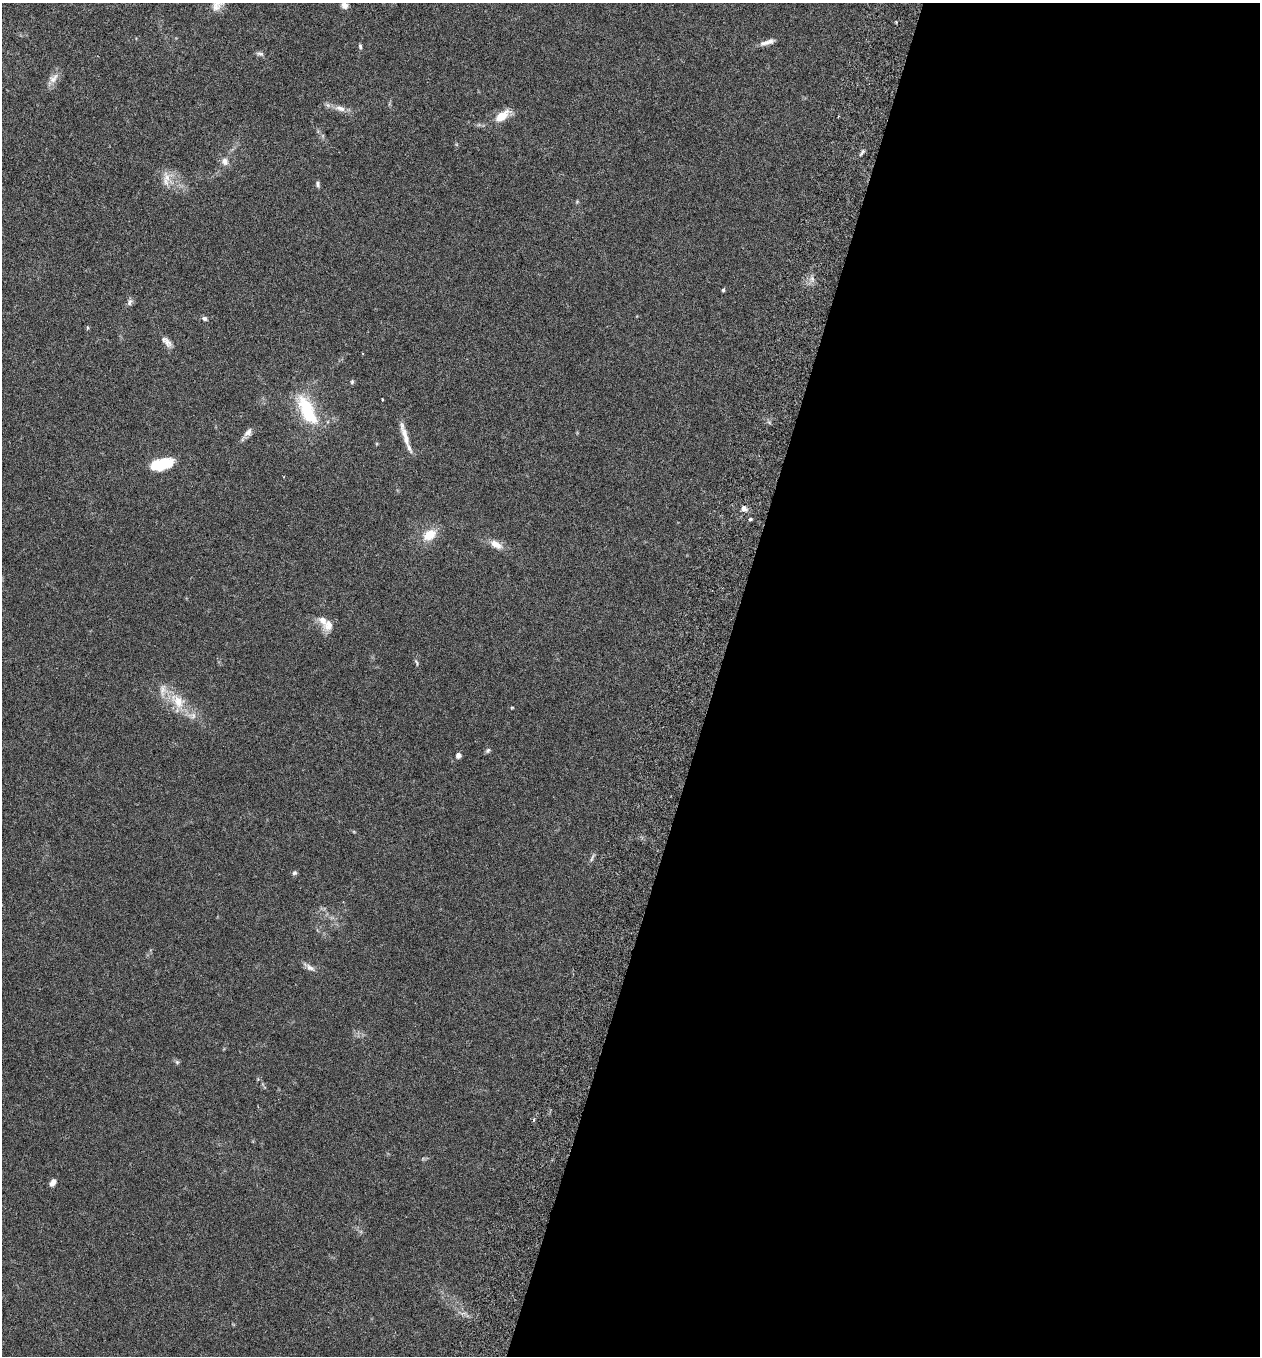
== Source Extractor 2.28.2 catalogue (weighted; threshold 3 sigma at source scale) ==
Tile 12 of 4 x 4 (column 4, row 3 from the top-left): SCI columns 3966-5223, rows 1382-2735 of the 5544 x 5467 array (HDU 1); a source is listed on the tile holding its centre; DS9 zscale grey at full resolution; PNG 1262 x 1358 px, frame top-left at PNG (2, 3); no overlay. Shown black and unused: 43% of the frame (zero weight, under 3 of 6 exposures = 3% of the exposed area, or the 3 px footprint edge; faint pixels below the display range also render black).
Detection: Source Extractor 2.28.2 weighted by HDU 2 'WHT'; one run over the whole footprint, this tile lists its part. Background 0.0173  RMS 0.0019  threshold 0.00788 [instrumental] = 3 sigma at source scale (4.09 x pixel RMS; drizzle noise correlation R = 1.36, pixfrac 0.8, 0.05/0.05 arcsec/px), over >= 5 px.
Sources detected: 41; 1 cosmic-ray / hot-pixel residue — not listed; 4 inside a brighter listed object's ellipse — not listed separately; the other 36 listed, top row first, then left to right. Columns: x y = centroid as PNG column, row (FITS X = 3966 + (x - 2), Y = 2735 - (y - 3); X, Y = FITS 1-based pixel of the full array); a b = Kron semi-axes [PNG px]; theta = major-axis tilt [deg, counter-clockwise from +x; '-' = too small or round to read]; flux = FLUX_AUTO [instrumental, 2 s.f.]
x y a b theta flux
344 6 9 9 - 0.84
768 42 21 6 17 1.2
360 46 7 4 -79 0.31
260 54 10 4 -11 0.42
53 78 16 10 48 1.3
340 108 16 7 -14 1.3
502 116 16 8 37 3.1
862 152 9 3 56 0.34
225 161 11 9 -72 0.97
167 177 18 8 -70 1.7
318 184 8 5 -77 0.37
723 290 4 4 - 0.23
129 302 11 6 65 0.56
204 318 7 5 -25 0.42
167 342 18 7 -46 1
352 382 6 5 - 0.26
382 399 3 2 - 0.19
307 410 39 16 -62 8.9
248 432 13 8 45 0.86
405 435 35 6 -74 2
162 464 23 11 15 6.6
744 508 8 7 - 0.7
750 519 4 4 - 0.23
429 535 18 12 35 3
496 544 16 8 -30 1.7
328 625 13 12 - 1.6
416 663 10 3 -67 0.3
178 701 26 15 -49 4.4
512 707 5 3 - 0.15
488 750 7 6 - 0.34
458 755 6 5 - 0.77
592 858 14 4 72 0.42
294 873 7 6 - 0.34
310 968 15 6 -31 0.84
177 1062 7 4 -45 0.3
52 1183 8 5 58 0.96